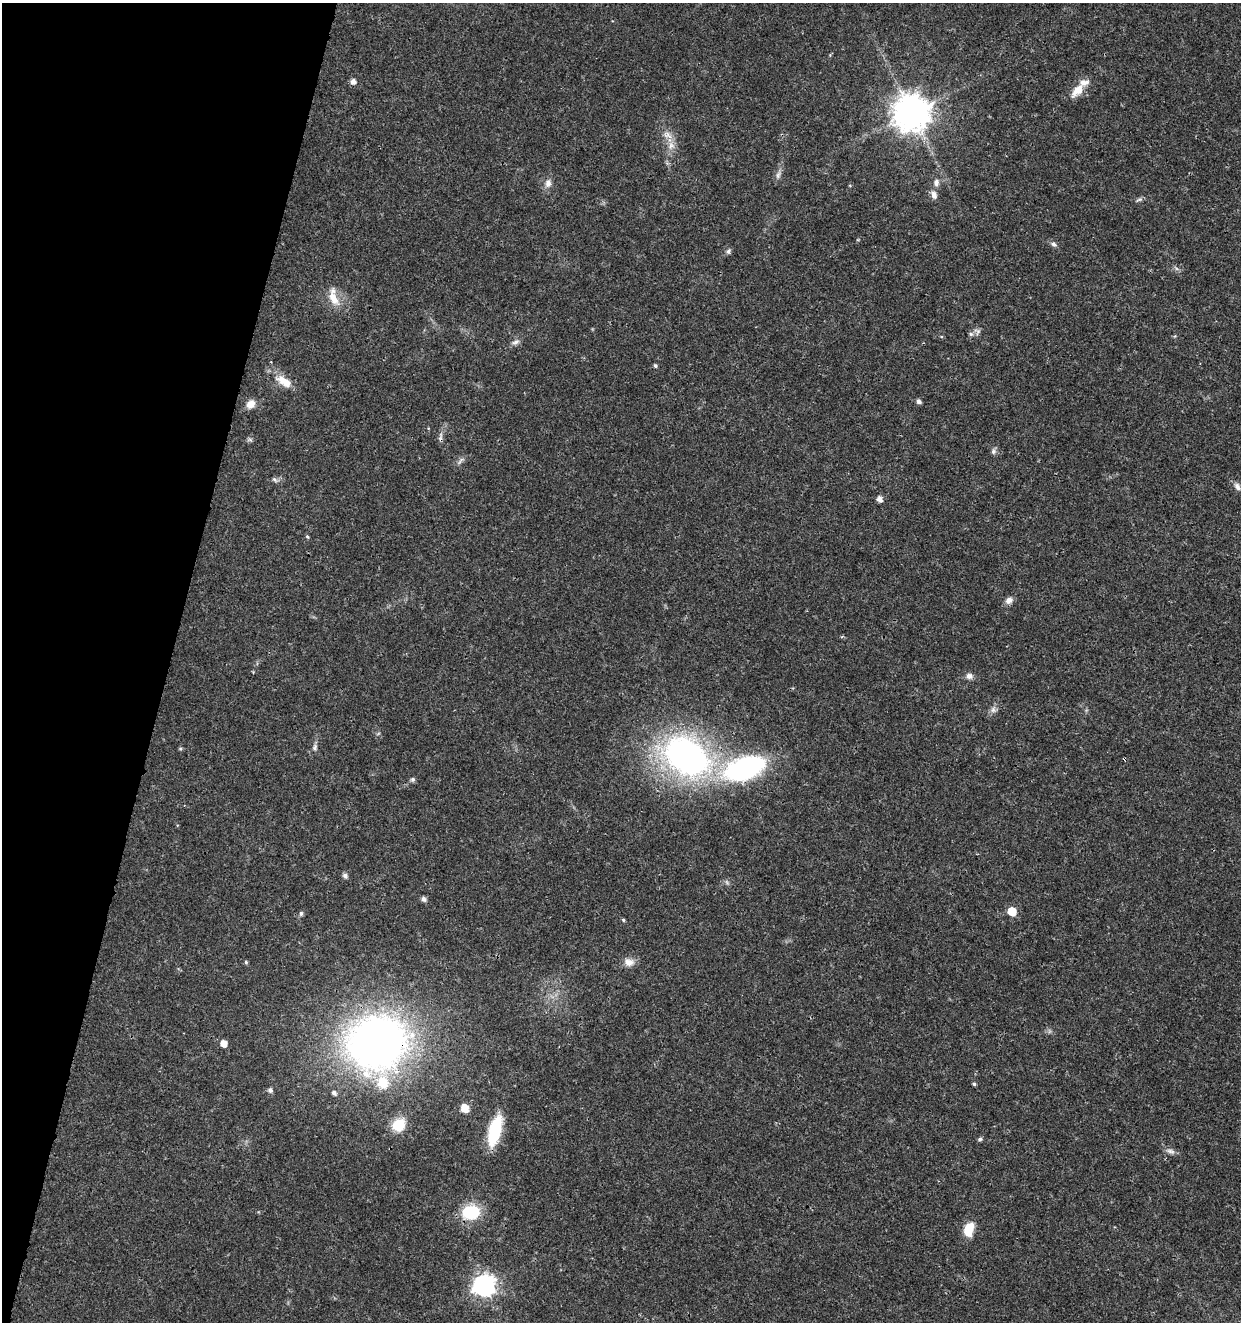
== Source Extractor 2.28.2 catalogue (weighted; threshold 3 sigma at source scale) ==
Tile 9 of 4 x 4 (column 1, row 3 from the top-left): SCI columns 285-1523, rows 1326-2645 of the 5462 x 5297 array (HDU 1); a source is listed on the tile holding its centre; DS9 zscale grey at full resolution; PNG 1243 x 1324 px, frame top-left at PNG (2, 3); no overlay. Shown black and unused: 14% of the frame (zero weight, under 3 of 4 exposures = <1% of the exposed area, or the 3 px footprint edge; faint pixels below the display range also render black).
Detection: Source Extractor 2.28.2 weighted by HDU 2 'WHT'; one run over the whole footprint, this tile lists its part. Background 0.0178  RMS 0.0021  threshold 0.00932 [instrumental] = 3 sigma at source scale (4.5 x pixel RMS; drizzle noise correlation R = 1.50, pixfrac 1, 0.0396/0.0396 arcsec/px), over >= 5 px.
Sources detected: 60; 1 too faint to see at this stretch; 1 cosmic-ray / hot-pixel residue — not listed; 4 inside a brighter listed object's ellipse — not listed separately; the other 54 listed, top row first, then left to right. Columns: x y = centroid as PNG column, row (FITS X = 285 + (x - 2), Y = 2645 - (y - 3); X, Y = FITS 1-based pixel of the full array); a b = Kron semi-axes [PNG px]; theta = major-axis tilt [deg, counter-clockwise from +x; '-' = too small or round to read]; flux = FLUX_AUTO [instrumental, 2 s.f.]
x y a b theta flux
353 81 5 5 - 1.1
1076 90 22 10 62 2.6
911 113 11 11 - 510
671 145 12 9 79 1.7
778 175 11 6 75 0.83
548 183 11 8 75 1.3
936 183 10 7 89 1.1
934 195 11 7 -69 1.2
1139 200 10 4 25 0.48
1054 244 8 6 -51 0.64
729 251 7 6 - 0.49
333 298 22 11 -62 3.4
977 331 10 9 - 0.81
515 342 12 6 30 0.84
655 366 4 4 - 0.43
284 381 23 11 -34 3.4
918 401 6 5 - 0.69
251 404 12 9 44 1.7
440 437 15 5 86 0.74
250 440 7 4 -1 0.38
993 451 8 6 89 0.62
460 461 12 4 50 0.62
275 480 8 5 -32 0.5
1237 486 10 7 -62 0.87
879 499 6 5 - 1.2
307 536 5 4 - 0.27
1009 600 10 8 37 1.1
969 676 9 8 - 0.92
993 710 9 8 - 0.82
315 747 9 6 81 0.63
180 749 5 5 - 0.3
686 756 37 25 -34 88
744 768 44 24 20 37
413 779 6 6 - 0.45
345 876 6 5 - 0.77
424 899 8 6 -56 0.57
1012 911 6 5 - 6.4
301 913 5 5 - 0.5
623 920 5 4 - 0.3
246 962 5 4 - 0.3
629 962 14 10 -6 1.7
224 1043 6 5 - 2
377 1043 46 42 30 150
974 1084 4 4 - 0.38
270 1090 6 6 - 0.64
334 1093 6 5 - 0.62
465 1108 8 7 - 2.8
399 1125 18 15 40 4.4
495 1131 30 11 74 11
980 1139 7 5 11 0.4
1170 1151 14 6 -15 0.89
471 1212 16 13 5 11
969 1229 17 10 76 3.7
484 1285 8 8 - 120
Overlapping masked pixels (flux is a lower limit): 2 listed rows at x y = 440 437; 377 1043